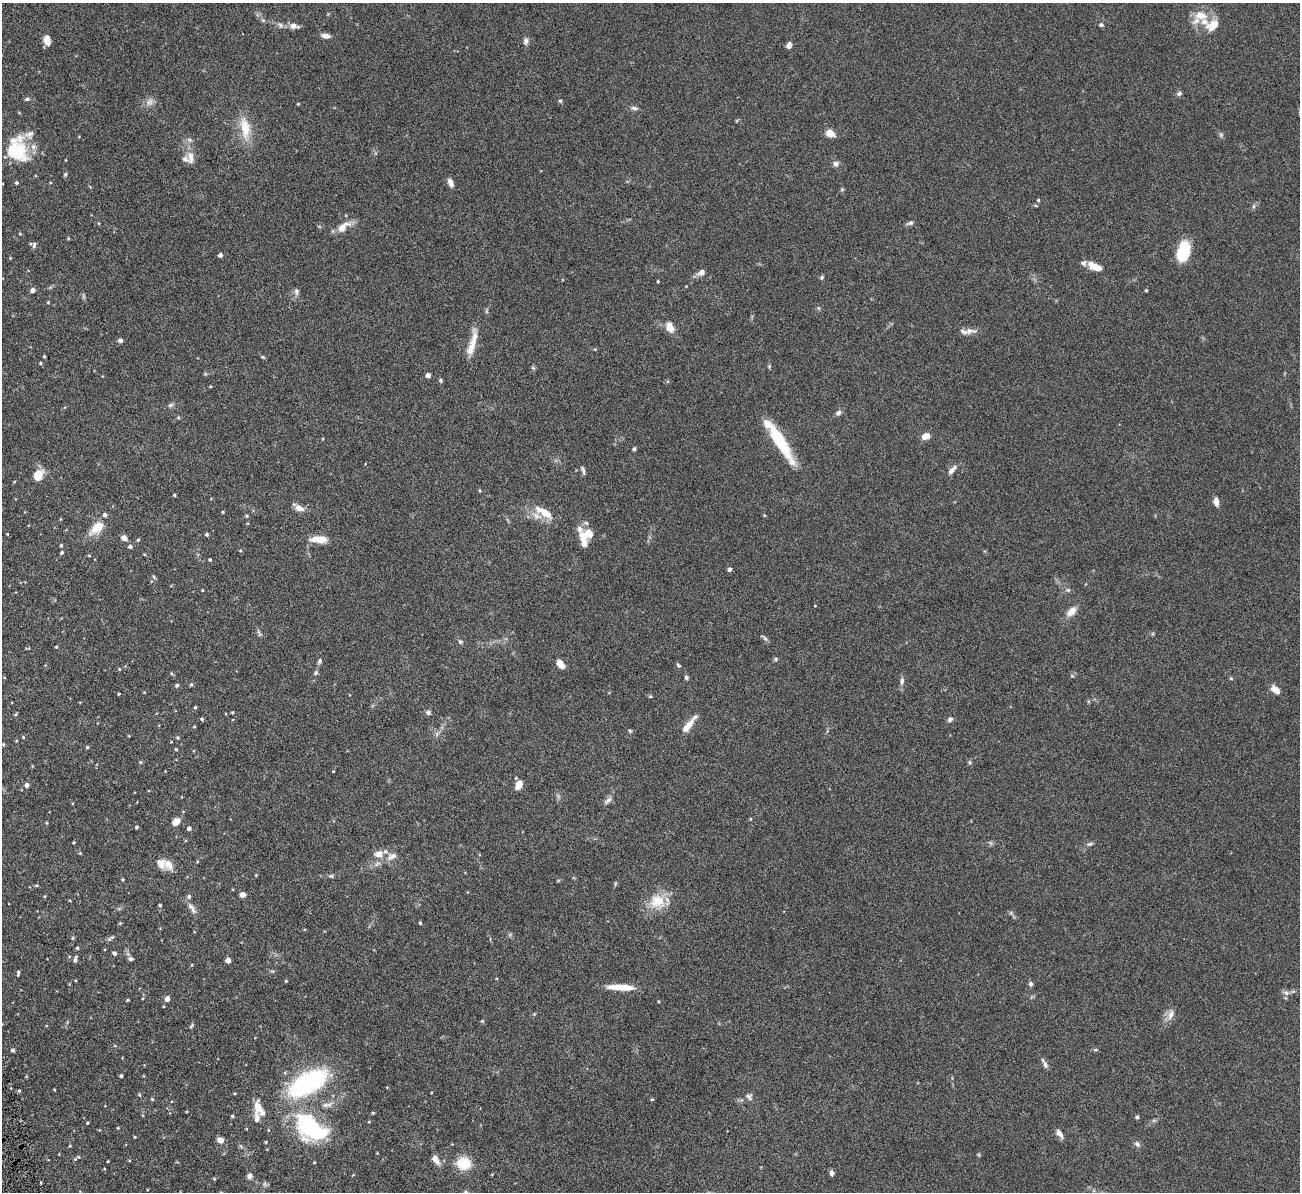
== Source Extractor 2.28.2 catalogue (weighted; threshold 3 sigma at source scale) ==
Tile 7 of 4 x 4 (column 3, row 2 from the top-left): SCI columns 2599-3896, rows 2657-3846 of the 5251 x 5196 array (HDU 1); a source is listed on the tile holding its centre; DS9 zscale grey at full resolution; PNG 1302 x 1194 px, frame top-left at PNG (2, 3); no overlay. Shown black and unused: <1% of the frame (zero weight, under 5 of 9 exposures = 3% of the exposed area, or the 3 px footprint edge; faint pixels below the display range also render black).
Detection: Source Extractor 2.28.2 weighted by HDU 2 'WHT'; one run over the whole footprint, this tile lists its part. Background 0.12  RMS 0.0038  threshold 0.0155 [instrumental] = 3 sigma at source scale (4.09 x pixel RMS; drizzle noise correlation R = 1.36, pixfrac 0.8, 0.05/0.05 arcsec/px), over >= 5 px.
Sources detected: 214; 2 inside a brighter object's white glare — not listed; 20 inside a brighter listed object's ellipse — not listed separately; the other 192 listed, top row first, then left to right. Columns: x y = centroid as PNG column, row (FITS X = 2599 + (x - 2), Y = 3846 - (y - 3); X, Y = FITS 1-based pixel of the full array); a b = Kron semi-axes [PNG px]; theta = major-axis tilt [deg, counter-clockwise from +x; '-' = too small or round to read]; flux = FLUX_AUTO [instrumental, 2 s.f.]
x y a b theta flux
1201 16 21 12 -9 5
280 25 7 5 -48 0.82
1101 25 5 4 - 0.78
1213 25 20 13 30 5
293 26 10 8 -3 1.9
326 36 9 5 -7 1.7
47 40 10 6 -76 3.4
526 41 10 6 78 1.1
789 46 6 5 - 1.9
1179 93 7 5 41 0.73
27 99 6 4 2 0.61
560 101 5 4 - 0.46
149 102 11 8 9 1.7
298 104 4 4 - 0.28
634 108 10 5 -7 1
245 128 30 12 -81 7.7
830 133 9 7 -29 3.5
1221 134 8 5 -71 0.67
20 151 36 15 -84 13
191 157 17 9 86 3
836 164 7 7 - 1.2
65 174 5 4 - 0.43
450 183 10 6 -65 1.7
1038 200 5 4 - 0.37
1254 206 6 4 71 0.57
910 223 10 5 16 0.81
343 227 16 8 38 4.4
20 234 5 3 - 0.28
34 245 8 5 82 0.72
1183 251 22 12 76 12
220 255 4 4 - 1.2
1095 267 16 7 -24 4.7
701 272 9 6 26 1.8
822 277 6 5 - 0.5
658 281 3 2 - 0.42
33 290 5 4 - 1.7
1146 290 4 3 - 0.38
296 292 9 6 -81 1
83 296 7 4 -72 0.56
48 302 4 3 - 0.32
670 327 12 8 -68 3.4
969 331 17 8 -2 2
474 339 29 8 84 4.3
120 340 6 5 - 0.86
595 349 4 3 - 0.31
44 356 3 3 - 0.41
263 357 5 4 - 0.4
41 363 4 3 - 0.39
769 366 6 4 90 0.43
533 368 6 4 -19 0.43
428 375 4 4 - 1.9
441 380 7 3 -82 0.45
170 405 8 5 26 0.76
838 413 8 6 43 1
178 417 5 4 - 0.42
925 436 6 5 - 4
780 441 44 10 -58 18
634 449 5 4 - 0.51
583 470 11 4 -73 0.81
951 471 9 6 60 1.4
38 475 9 6 64 8
480 491 5 3 - 0.29
174 495 4 3 - 0.41
1216 502 9 5 -79 2.1
299 508 12 7 -23 2.3
223 512 3 3 - 0.32
544 512 24 8 -31 5.8
105 515 4 4 - 1.2
247 516 4 4 - 0.44
586 523 6 5 - 0.61
97 527 11 7 39 8.9
7 534 3 3 - 0.27
207 534 4 4 - 0.58
587 535 18 11 13 5.2
124 538 7 6 - 1.7
319 539 18 7 -2 5.6
61 545 4 4 - 0.39
130 547 5 4 - 0.91
61 553 4 4 - 0.58
89 555 5 3 - 0.3
210 560 3 3 - 0.49
730 569 4 4 - 1.1
154 577 6 4 -71 0.45
202 590 3 3 - 0.28
1068 590 7 5 6 0.66
1071 611 14 8 44 2.7
1153 634 6 4 -71 0.4
765 638 11 4 -44 0.64
460 642 6 5 - 0.68
56 647 3 3 - 0.35
776 659 5 5 - 0.48
319 661 9 4 72 0.76
561 664 10 6 -52 3.3
678 665 7 4 -28 0.49
119 669 4 3 - 0.27
316 673 7 5 69 0.6
1072 676 4 4 - 0.39
686 678 5 5 - 0.67
1231 678 6 4 -1 0.36
902 681 10 5 84 1.1
177 685 5 4 - 0.66
191 685 5 4 - 0.55
1275 690 12 7 -37 2.7
119 694 3 2 - 0.32
195 707 4 3 - 0.4
232 712 4 3 - 0.33
428 712 7 6 - 0.76
15 714 5 4 - 0.42
202 719 4 4 - 0.46
950 719 7 6 - 0.9
688 726 21 7 50 3.7
194 727 4 3 - 0.26
630 731 6 4 -43 0.44
23 737 4 3 - 0.33
178 738 5 4 - 0.42
3 744 4 4 - 0.39
87 747 4 4 - 0.41
176 749 4 3 - 0.37
140 762 4 4 - 0.37
969 762 6 4 -90 0.49
333 771 3 3 - 0.25
27 785 5 5 - 1.3
519 785 9 6 65 3.7
608 800 14 5 42 1.2
176 822 8 6 48 3.3
46 823 4 3 - 0.34
137 827 4 3 - 0.52
189 828 4 4 - 1.2
1090 844 8 5 25 0.75
80 853 4 4 - 0.28
379 854 12 9 4 3
392 856 16 9 24 2.7
168 864 15 10 -53 3
256 875 4 3 - 0.28
331 876 7 5 -7 0.58
123 879 4 3 - 0.39
615 884 6 4 73 0.42
36 885 5 3 - 0.37
242 895 6 5 - 1.5
657 901 22 19 8 8.2
160 905 3 3 - 0.38
192 908 18 6 -56 1.9
120 923 4 4 - 0.32
420 923 4 3 - 0.49
73 938 5 4 - 0.42
111 938 12 4 29 0.81
77 948 4 4 - 0.4
114 953 5 4 - 0.69
131 959 7 5 -17 0.72
75 960 6 5 - 0.83
228 960 4 4 - 2.5
18 973 7 3 89 0.6
286 981 4 3 - 0.3
1030 984 6 6 - 0.76
621 987 27 6 -3 7.3
1286 993 8 6 -39 1.2
167 999 5 4 - 2
127 1000 5 3 - 0.31
163 1006 4 3 - 0.27
1171 1015 13 7 68 2.4
482 1021 5 4 - 0.39
191 1026 7 3 47 0.46
13 1050 5 4 - 0.6
1095 1050 6 3 17 0.39
1045 1065 10 6 -71 1.2
121 1076 4 3 - 0.53
308 1083 28 13 31 68
19 1091 4 4 - 0.38
235 1093 4 3 - 0.26
139 1095 5 4 - 0.42
749 1097 9 7 -60 1.1
152 1099 5 4 - 0.39
652 1099 5 3 - 0.32
258 1107 16 9 -77 3.8
373 1113 4 4 - 0.33
232 1116 4 4 - 0.44
1137 1117 5 4 - 0.58
87 1123 4 3 - 0.36
309 1124 37 27 -30 29
118 1128 4 3 - 0.28
1059 1133 12 6 -53 1.6
135 1137 3 3 - 0.28
220 1140 7 6 - 2
1137 1144 8 5 -72 0.88
70 1146 4 3 - 0.26
79 1157 6 5 - 0.58
436 1160 14 7 -58 2.1
108 1161 3 2 - 0.28
464 1163 14 12 4 8.6
832 1173 6 5 - 1.1
250 1176 6 5 - 1.3
214 1179 4 4 - 0.33